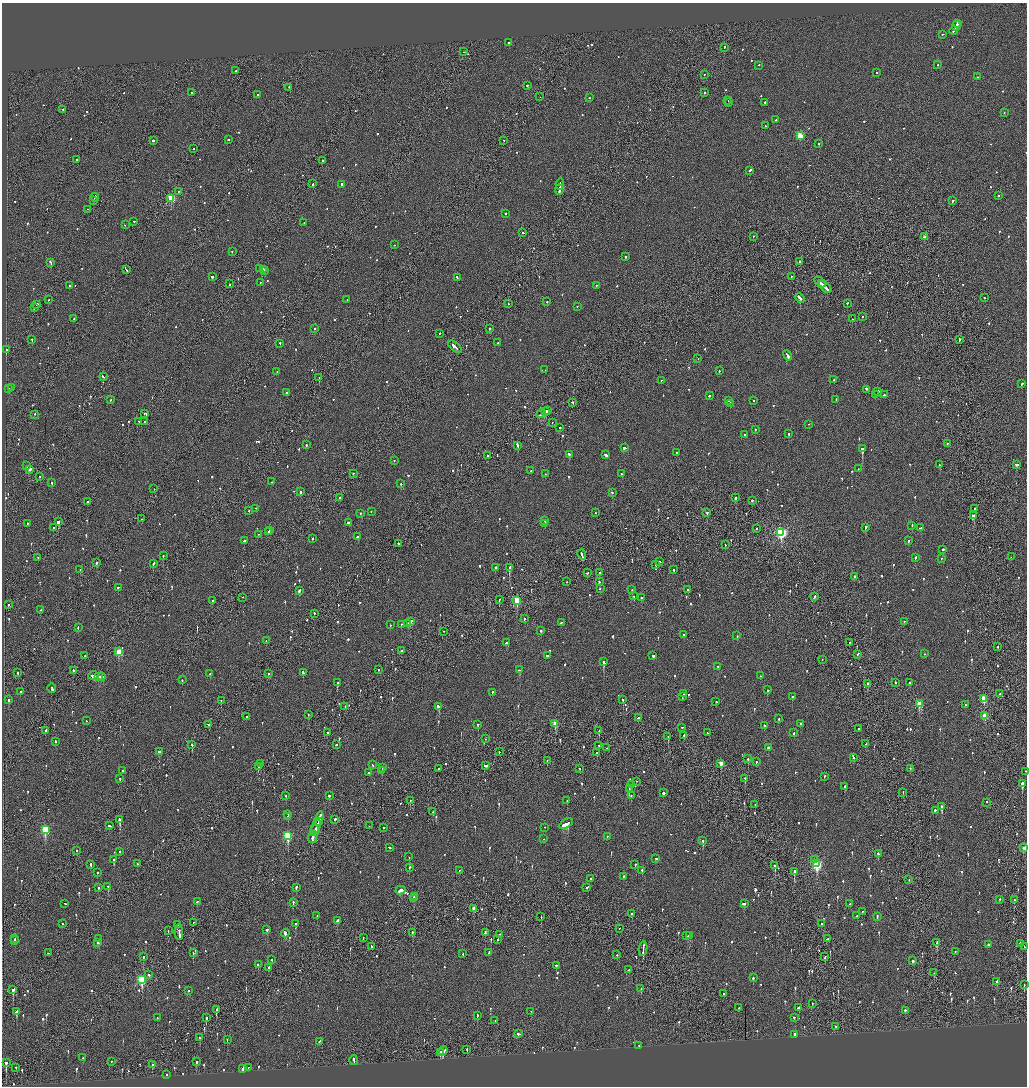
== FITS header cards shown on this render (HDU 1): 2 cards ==
NAXIS1  =                 2050
NAXIS2  =                 2168

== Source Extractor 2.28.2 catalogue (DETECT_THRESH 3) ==
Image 2050 x 2168 px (HDU 1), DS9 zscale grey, zoomed out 1/2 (1 PNG px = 2 x 2 image px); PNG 1029 x 1088 px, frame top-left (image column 2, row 2168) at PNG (2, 3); each listed source drawn as its Kron ellipse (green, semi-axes under 4 px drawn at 4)
Background -0.07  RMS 0.062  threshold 0.185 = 3 sigma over >= 5 px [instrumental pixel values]
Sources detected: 1142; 42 cannot appear on this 1/2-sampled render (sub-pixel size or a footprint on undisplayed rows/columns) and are neither listed nor drawn; of the other 1100, the 500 brightest by FLUX_AUTO listed and drawn (600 fainter detections omitted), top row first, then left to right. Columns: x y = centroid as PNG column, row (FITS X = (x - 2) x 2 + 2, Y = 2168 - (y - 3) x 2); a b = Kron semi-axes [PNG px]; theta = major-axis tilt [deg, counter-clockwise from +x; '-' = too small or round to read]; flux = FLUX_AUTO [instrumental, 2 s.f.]
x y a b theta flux
957 24 2 2 - 210
956 26 5 2 - 370
954 31 4 2 - 210
942 35 2 2 - 100
509 43 2 2 - 180
724 48 2 2 - 98
464 52 2 1 - 72
938 65 2 2 - 54
759 66 2 2 - 85
235 71 2 2 - 82
877 73 2 2 - 46
704 75 2 1 - 51
977 77 2 2 - 69
527 86 2 2 - 110
289 88 2 1 - 82
192 93 2 2 - 65
705 93 2 2 - 130
258 95 2 2 - 110
540 97 2 1 - 220
589 98 2 2 - 54
728 101 2 1 - 190
728 103 2 2 - 56
765 103 2 2 - 190
63 110 2 2 - 100
1004 113 2 2 - 49
776 120 2 2 - 50
765 126 2 2 - 93
800 136 3 3 - 560
228 140 2 2 - 89
153 141 2 2 - 380
504 141 2 2 - 83
819 144 2 1 - 150
194 149 2 2 - 62
76 160 2 2 - 150
322 161 2 2 - 68
750 171 3 2 - 340
313 184 3 1 - 120
560 184 5 2 - 240
341 185 3 2 - 100
559 190 5 2 - 250
178 192 2 1 - 50
998 196 2 2 - 71
95 198 4 2 - 130
171 199 3 3 - 620
93 201 2 1 - 46
953 201 2 2 - 69
88 210 2 1 - 82
506 214 2 2 - 46
133 222 2 2 - 73
304 223 2 2 - 47
125 225 2 1 - 53
523 233 3 2 - 76
753 237 2 2 - 55
924 237 2 2 - 86
395 245 2 2 - 55
232 252 2 2 - 55
625 257 2 2 - 89
800 262 2 2 - 170
51 263 3 2 - 150
259 269 2 2 - 66
127 270 3 2 - 250
264 270 2 2 - 150
265 271 2 1 - 80
212 277 2 2 - 280
791 277 2 1 - 48
457 278 3 2 - 190
820 282 6 1 -44 360
260 283 2 1 - 50
229 284 2 2 - 240
822 284 2 1 - 150
69 286 2 1 - 60
596 286 2 2 - 59
825 287 7 2 -44 520
984 298 2 2 - 53
800 299 5 2 - 320
48 300 2 2 - 88
347 300 2 2 - 63
547 302 2 1 - 90
508 304 2 2 - 50
847 304 2 2 - 48
37 305 2 2 - 160
577 307 2 2 - 58
35 308 3 2 - 130
862 317 2 1 - 160
74 319 2 2 - 56
852 319 2 2 - 82
314 329 2 2 - 84
490 329 2 2 - 210
440 334 2 2 - 57
32 340 2 1 - 210
959 340 3 1 - 120
498 343 2 2 - 80
280 344 2 1 - 87
455 347 8 2 -40 310
7 350 2 2 - 65
787 356 5 2 - 270
698 359 2 1 - 53
545 370 2 1 - 110
719 371 2 2 - 67
277 372 2 2 - 54
103 377 3 1 - 160
319 378 2 2 - 120
834 380 2 2 - 63
661 381 2 2 - 100
1022 384 3 2 - 110
11 388 2 2 - 110
8 389 2 2 - 74
866 390 2 2 - 330
878 392 2 2 - 180
287 393 2 2 - 86
876 395 2 2 - 61
884 395 2 2 - 170
709 396 2 2 - 54
111 400 2 2 - 47
836 400 2 2 - 130
729 401 2 1 - 62
754 401 2 2 - 55
572 403 2 2 - 120
730 404 2 2 - 100
547 411 2 1 - 130
545 412 3 2 - 400
144 414 2 2 - 49
541 414 4 2 - 210
35 415 2 2 - 85
138 422 2 2 - 98
144 422 2 2 - 140
552 423 2 1 - 320
808 425 2 1 - 230
560 428 2 2 - 55
755 430 2 2 - 46
789 434 2 2 - 50
745 435 2 2 - 240
947 444 3 2 - 130
306 445 2 2 - 110
517 446 4 2 - 170
624 448 3 2 - 200
862 449 2 2 - 700
677 453 2 2 - 52
569 455 3 2 - 100
606 455 3 2 - 140
488 456 2 2 - 150
394 461 2 2 - 61
940 465 2 2 - 93
1016 465 3 2 - 110
27 466 2 2 - 250
858 469 2 1 - 50
29 470 3 2 - 2100
531 471 2 2 - 50
353 474 2 2 - 58
545 474 2 2 - 63
622 474 2 2 - 72
40 477 2 1 - 48
272 482 2 2 - 90
52 483 2 2 - 55
401 484 2 2 - 92
154 489 2 1 - 61
300 492 2 2 - 200
612 493 2 2 - 55
339 498 2 2 - 67
736 498 2 2 - 400
752 501 2 2 - 100
88 502 2 2 - 66
256 509 2 2 - 47
974 509 2 1 - 82
249 511 2 2 - 53
371 512 2 2 - 52
596 513 2 2 - 70
707 513 2 2 - 110
360 514 2 2 - 66
974 516 3 2 - 690
142 519 2 2 - 170
545 521 2 1 - 54
58 522 3 2 - 610
348 523 3 2 - 150
27 524 2 2 - 240
545 524 3 2 - 130
912 526 2 2 - 67
53 528 2 1 - 68
865 528 3 2 - 180
920 528 3 2 - 94
756 529 2 2 - 53
269 531 2 1 - 98
268 532 2 2 - 210
781 533 4 3 - 1700
259 535 2 2 - 70
358 537 3 2 - 150
312 539 2 2 - 56
244 541 2 2 - 73
908 541 2 2 - 57
398 544 2 1 - 540
725 545 2 1 - 63
943 550 2 2 - 140
582 555 5 2 - 240
163 556 2 2 - 83
1011 557 2 2 - 48
38 558 2 1 - 46
915 558 2 2 - 68
941 559 2 2 - 66
660 562 2 2 - 50
96 563 2 2 - 320
153 564 3 2 - 110
655 565 3 2 - 160
495 568 2 2 - 300
509 568 3 2 - 870
80 570 2 2 - 94
674 570 2 2 - 130
587 573 2 2 - 59
600 573 2 2 - 88
854 577 2 2 - 58
566 582 2 1 - 50
599 582 2 2 - 54
118 588 2 2 - 59
600 589 2 2 - 48
632 590 2 2 - 91
688 590 2 2 - 52
299 591 4 2 - 150
634 596 2 2 - 81
815 597 3 2 - 130
242 598 2 1 - 72
641 598 2 2 - 150
499 600 2 1 - 97
212 601 2 2 - 83
517 601 4 3 - 570
8 605 2 2 - 50
40 610 2 1 - 56
314 614 2 2 - 240
524 619 2 2 - 110
410 622 4 2 - 180
904 622 2 2 - 68
561 623 3 2 - 100
408 624 2 2 - 180
390 625 2 2 - 70
401 625 2 2 - 110
78 628 2 2 - 61
541 631 2 2 - 77
444 632 2 1 - 80
684 635 2 2 - 46
737 636 2 2 - 46
266 641 2 2 - 61
506 643 3 2 - 110
849 643 2 1 - 49
998 647 2 2 - 52
401 651 2 2 - 180
119 652 3 3 - 420
924 654 2 2 - 48
858 655 3 2 - 72
85 656 2 1 - 52
547 656 2 2 - 75
653 656 2 2 - 250
822 660 2 2 - 51
604 662 3 2 - 490
718 667 2 2 - 68
378 670 2 1 - 79
519 670 3 2 - 120
73 671 2 2 - 190
18 673 3 2 - 90
303 673 3 2 - 270
210 674 2 2 - 47
268 674 3 2 - 100
93 676 5 2 - 170
760 676 2 2 - 49
99 677 4 2 - 140
102 677 4 3 - 200
182 680 2 2 - 47
337 683 2 2 - 120
896 683 2 2 - 74
910 683 2 2 - 180
867 684 3 2 - 320
52 688 5 2 - 190
768 690 2 2 - 240
20 692 2 2 - 71
492 693 2 2 - 92
684 694 2 2 - 92
999 694 2 2 - 51
682 697 3 2 - 110
792 697 2 2 - 97
984 699 3 3 - 390
9 700 2 2 - 220
623 700 2 2 - 77
221 701 2 2 - 65
716 702 2 2 - 62
919 704 3 3 - 310
966 705 2 2 - 64
345 707 2 2 - 50
438 707 3 2 - 220
308 715 2 2 - 76
985 716 3 3 - 300
247 717 2 2 - 55
638 718 3 2 - 100
779 719 2 2 - 100
86 721 2 2 - 48
555 724 3 2 - 210
800 724 2 2 - 130
209 725 3 2 - 100
478 725 2 2 - 68
765 726 2 2 - 50
682 728 2 1 - 76
859 729 2 2 - 110
46 731 2 2 - 1400
599 731 3 1 - 210
327 733 2 2 - 86
707 733 2 2 - 60
794 733 2 2 - 53
684 736 3 2 - 190
668 737 2 1 - 320
485 739 2 1 - 58
55 742 2 2 - 69
866 744 3 2 - 140
192 745 2 2 - 99
336 745 2 2 - 64
599 746 2 1 - 67
607 748 2 1 - 54
768 748 2 2 - 970
159 752 2 2 - 230
499 752 2 2 - 54
597 753 2 2 - 79
853 758 2 2 - 64
748 759 2 2 - 120
547 761 2 1 - 97
756 762 2 2 - 51
260 764 2 1 - 53
721 764 3 2 - 190
373 765 3 2 - 99
485 766 4 2 - 120
259 767 3 2 - 120
382 768 2 2 - 47
438 769 2 1 - 73
580 769 2 2 - 55
910 769 2 1 - 190
123 771 3 2 - 66
381 771 2 2 - 51
1026 772 2 1 - 46
369 773 2 2 - 57
824 777 2 2 - 75
120 779 2 2 - 53
745 779 2 2 - 240
636 782 2 2 - 69
1022 784 3 2 - 1500
632 785 2 2 - 62
845 787 3 2 - 75
629 789 2 2 - 300
663 793 2 2 - 130
903 793 2 1 - 58
286 796 2 2 - 48
329 796 2 2 - 70
631 796 2 2 - 70
410 801 2 1 - 65
567 801 2 2 - 77
986 803 2 2 - 110
755 805 2 2 - 87
942 807 2 2 - 880
935 811 2 2 - 110
433 812 2 2 - 49
288 815 2 2 - 94
288 817 2 2 - 61
319 819 7 2 73 420
120 820 3 2 - 560
335 820 2 2 - 94
318 822 2 1 - 97
566 824 7 2 30 560
110 826 3 2 - 200
369 826 2 1 - 140
316 827 7 2 68 360
384 828 2 2 - 58
545 828 2 2 - 83
45 830 4 3 - 840
315 831 5 2 - 290
288 836 4 3 - 920
312 837 6 2 71 260
607 837 2 2 - 47
543 839 2 1 - 46
703 841 3 2 - 230
389 848 3 2 - 310
1024 848 3 2 - 160
77 851 2 1 - 94
120 852 2 2 - 51
878 854 3 2 - 97
409 857 2 2 - 51
656 859 2 2 - 58
114 860 3 2 - 160
815 860 2 2 - 65
138 864 2 2 - 51
817 864 4 3 - 1200
90 865 3 2 - 78
635 865 2 2 - 69
775 866 2 1 - 240
409 868 3 2 - 100
459 871 2 2 - 56
642 871 2 2 - 57
794 872 2 2 - 290
97 873 2 2 - 68
623 877 2 2 - 83
591 879 2 2 - 260
909 880 2 2 - 47
108 887 3 2 - 66
98 888 2 2 - 52
296 888 3 2 - 110
587 888 2 2 - 96
400 891 5 2 - 270
414 897 2 2 - 58
413 899 3 2 - 140
1000 900 2 1 - 64
1014 900 3 2 - 70
197 902 2 2 - 74
293 903 2 2 - 140
65 904 2 2 - 47
744 904 3 2 - 120
850 904 2 2 - 79
474 909 3 2 - 120
862 912 2 2 - 49
632 914 3 2 - 97
317 916 2 2 - 69
857 916 2 2 - 120
541 917 3 1 - 59
877 917 3 2 - 89
337 921 2 2 - 380
194 923 2 1 - 110
63 924 2 2 - 49
295 924 2 2 - 220
821 924 2 2 - 56
177 925 3 2 - 670
619 929 2 1 - 48
267 930 2 2 - 160
168 931 2 2 - 64
179 933 8 2 -87 530
412 933 2 2 - 96
485 933 4 2 - 170
285 934 4 2 - 200
499 935 3 2 - 120
687 936 2 2 - 100
690 936 4 2 - 210
363 938 2 1 - 53
15 939 4 2 - 180
99 939 2 1 - 86
828 939 4 2 - 130
497 940 2 2 - 96
15 941 2 2 - 94
97 943 2 1 - 46
937 943 3 2 - 140
1020 944 3 2 - 120
988 945 2 2 - 260
371 947 2 2 - 68
1024 947 2 1 - 50
643 949 7 2 84 560
955 952 2 2 - 46
48 953 2 2 - 95
193 953 2 2 - 62
489 953 4 2 - 120
463 954 2 2 - 48
617 955 2 2 - 60
143 957 3 2 - 96
825 957 3 1 - 130
272 960 2 2 - 100
912 961 2 2 - 680
258 965 2 2 - 52
556 966 2 2 - 60
269 968 3 2 - 250
629 970 2 2 - 53
934 973 2 1 - 60
149 975 2 2 - 200
753 978 2 2 - 88
142 980 4 3 - 900
997 982 3 2 - 76
1024 985 2 1 - 290
641 989 2 2 - 69
13 990 3 2 - 260
188 991 2 2 - 78
724 994 2 2 - 54
812 1004 2 1 - 59
739 1008 2 2 - 93
798 1008 3 2 - 83
216 1010 4 2 - 110
905 1011 2 2 - 170
16 1012 4 2 - 170
531 1012 2 2 - 47
477 1016 2 2 - 71
157 1018 2 2 - 64
206 1018 3 2 - 130
794 1018 2 2 - 77
495 1021 2 2 - 56
836 1027 2 2 - 170
518 1034 3 2 - 160
795 1035 2 2 - 2400
200 1038 2 2 - 86
227 1040 2 2 - 170
319 1042 3 2 - 59
639 1046 2 2 - 83
467 1050 2 1 - 73
443 1051 5 3 - 350
440 1053 3 2 - 220
83 1058 2 2 - 61
354 1061 5 2 - 370
111 1062 2 2 - 60
196 1062 2 2 - 80
6 1063 4 2 - 320
152 1065 3 2 - 110
16 1068 2 2 - 82
248 1068 2 2 - 160
243 1069 3 2 - 200
166 1075 2 2 - 130
At the frame edge (FLAGS 8, measured only in part): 2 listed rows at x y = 1026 772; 1024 848
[600 fainter detections neither listed nor drawn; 42 sub-pixel or undisplayed-footprint detections neither listed nor drawn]